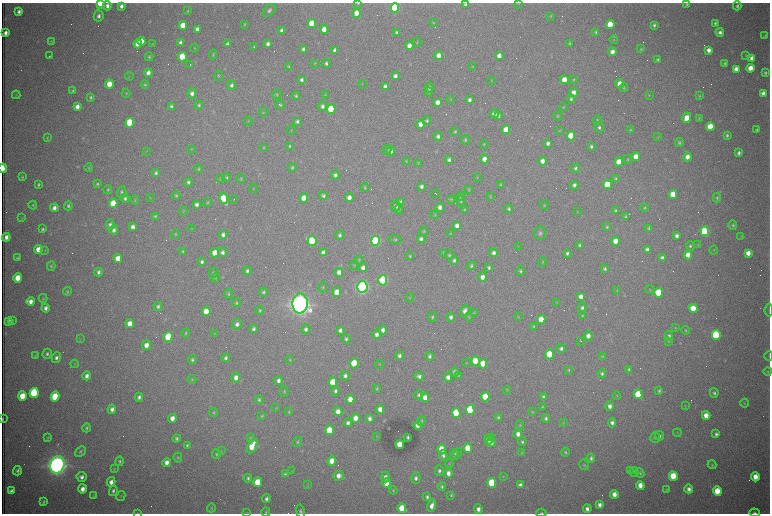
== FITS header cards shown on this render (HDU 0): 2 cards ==
NAXIS1  =                 1536 /fastest changing axis
NAXIS2  =                 1023 /next to fastest changing axis

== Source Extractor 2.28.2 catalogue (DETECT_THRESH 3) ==
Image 1536 x 1023 px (HDU 0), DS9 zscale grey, zoomed out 1/2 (1 PNG px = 2 x 2 image px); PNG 772 x 516 px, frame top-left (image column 1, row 1022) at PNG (2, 3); each listed source drawn as its Kron ellipse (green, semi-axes under 4 px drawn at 4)
Background 2890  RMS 33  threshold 99.2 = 3 sigma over >= 5 px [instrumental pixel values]
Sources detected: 620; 105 cannot appear on this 1/2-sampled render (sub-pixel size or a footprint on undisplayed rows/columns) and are neither listed nor drawn; of the other 515, the 500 brightest by FLUX_AUTO listed and drawn (15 fainter detections omitted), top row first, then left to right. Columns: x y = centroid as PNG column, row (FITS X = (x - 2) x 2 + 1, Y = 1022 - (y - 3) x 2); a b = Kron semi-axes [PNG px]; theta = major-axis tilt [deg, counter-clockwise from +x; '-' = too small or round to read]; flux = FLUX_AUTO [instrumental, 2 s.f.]
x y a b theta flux
100 3 4 3 - 2.0e+05
358 3 4 3 - 6.5e+03
518 3 4 3 - 4.3e+03
687 4 4 3 - 9.3e+03
465 5 4 4 - 1.5e+04
107 6 4 4 - 2.8e+04
121 6 4 3 - 2.5e+04
737 6 4 4 - 1.5e+04
395 8 5 4 - 1.1e+06
269 10 8 5 45 1.9e+04
19 11 4 3 - 2.2e+04
188 11 4 3 - 7.8e+03
356 13 4 4 - 8.4e+04
99 16 6 5 - 2.5e+04
551 16 3 3 - 5.3e+03
433 23 3 3 - 4.1e+03
715 23 4 3 - 1.2e+04
244 24 3 2 - 6.1e+03
312 24 4 4 - 2.8e+05
610 24 4 4 - 2.1e+05
183 25 4 4 - 1.1e+05
654 25 4 3 - 1.5e+04
197 29 4 3 - 3.4e+04
324 29 4 3 - 6.6e+04
282 30 4 4 - 3.6e+04
396 32 4 3 - 1.1e+04
596 32 4 3 - 8.8e+03
720 32 4 4 - 2.4e+04
5 33 4 3 - 3.7e+04
765 36 4 3 - 6.2e+03
614 40 4 4 - 6.5e+03
51 41 4 4 - 6.4e+03
142 41 4 4 - 1.3e+05
417 42 5 3 - 4.9e+03
181 43 4 3 - 4.0e+04
570 43 3 3 - 8.7e+03
138 44 4 4 - 7.5e+04
152 44 3 2 - 4.3e+03
227 44 4 3 - 1.9e+04
268 44 4 3 - 2.3e+04
409 46 4 4 - 5.4e+04
254 47 3 2 - 7.1e+03
195 48 4 3 - 4.9e+03
641 49 4 3 - 7.0e+03
304 50 4 3 - 5.0e+04
335 50 4 3 - 2.7e+04
709 50 4 3 - 3.7e+04
612 52 4 4 - 4.7e+04
213 55 5 3 - 8.2e+03
439 55 4 4 - 5.1e+04
49 56 2 1 - 6.4e+03
499 56 4 3 - 4.3e+04
746 56 3 3 - 5.4e+03
149 57 4 4 - 1.0e+04
182 57 4 4 - 3.0e+05
752 58 4 4 - 5.8e+04
658 60 3 3 - 1.1e+04
315 63 4 3 - 4.1e+03
326 63 4 4 - 1.6e+04
725 63 4 3 - 1.1e+04
190 65 2 1 - 2.0e+05
289 67 4 3 - 9.2e+03
473 67 4 3 - 5.9e+03
751 68 4 4 - 9.5e+04
736 69 4 4 - 5.8e+04
148 73 4 4 - 4.3e+04
765 73 4 3 - 1.3e+04
129 76 4 2 - 4.4e+03
219 76 5 4 - 9.8e+03
395 76 4 3 - 2.5e+04
301 80 4 3 - 1.7e+04
491 80 3 3 - 3.9e+03
564 80 4 4 - 1.1e+05
574 80 4 3 - 5.9e+03
109 84 4 4 - 1.1e+05
362 84 4 2 - 3.5e+03
619 84 4 4 - 6.7e+04
145 85 4 4 - 9.6e+03
231 85 5 4 - 1.8e+04
385 86 4 3 - 2.5e+04
429 88 5 4 - 2.1e+04
624 88 4 4 - 7.2e+03
73 91 4 4 - 1.1e+04
429 92 4 3 - 6.9e+03
573 92 4 4 - 5.6e+04
126 93 4 3 - 5.7e+03
192 93 5 4 - 2.9e+04
763 93 4 3 - 2.9e+04
277 94 5 4 - 9.6e+03
16 95 4 2 - 4.2e+03
325 95 4 3 - 5.0e+03
649 95 4 4 - 5.9e+03
296 96 4 3 - 9.7e+03
700 96 4 3 - 6.4e+03
91 97 3 3 - 1.2e+04
571 99 4 4 - 1.3e+04
451 100 3 2 - 3.7e+03
469 100 4 3 - 2.1e+04
437 102 4 3 - 5.0e+04
199 105 4 4 - 1.1e+04
280 105 5 4 - 8.7e+03
171 106 4 4 - 1.5e+04
322 106 5 4 - 2.2e+04
77 107 4 3 - 4.3e+04
563 107 4 3 - 6.7e+03
331 109 5 4 - 6.0e+05
263 112 4 3 - 5.7e+03
494 114 4 4 - 3.2e+04
498 116 4 3 - 3.2e+04
558 116 4 3 - 7.2e+03
687 118 5 4 - 9.4e+04
699 118 3 3 - 5.7e+03
597 120 4 3 - 7.5e+03
248 121 4 3 - 5.3e+03
427 121 4 4 - 1.2e+04
297 122 4 3 - 1.8e+04
130 123 5 4 - 6.1e+05
421 124 4 4 - 6.4e+04
710 126 4 4 - 1.6e+05
599 127 5 5 - 1.7e+04
291 130 4 2 - 3.4e+03
506 130 4 4 - 1.4e+05
630 130 4 3 - 7.8e+03
756 130 4 3 - 9.6e+03
455 131 4 3 - 8.7e+03
560 131 4 3 - 4.5e+03
727 135 3 3 - 1.3e+04
438 136 4 4 - 1.9e+04
571 136 4 4 - 2.3e+05
658 137 3 2 - 3.9e+03
47 138 4 3 - 6.8e+03
465 140 4 3 - 9.2e+03
548 143 4 3 - 2.1e+04
679 143 4 3 - 1.0e+04
484 144 4 3 - 5.3e+03
290 146 4 3 - 1.1e+04
591 147 4 3 - 1.5e+04
263 148 4 3 - 6.1e+03
191 149 4 3 - 5.1e+03
387 150 5 4 - 1.2e+04
146 151 4 3 - 4.9e+03
391 151 4 4 - 6.2e+04
739 153 3 3 - 1.6e+04
636 157 4 4 - 1.0e+05
687 157 4 4 - 5.4e+04
484 159 4 4 - 5.2e+04
628 159 4 3 - 7.9e+03
449 160 4 3 - 1.8e+04
406 161 4 3 - 6.7e+03
542 161 4 4 - 4.0e+04
619 162 4 4 - 1.4e+05
418 163 4 3 - 4.8e+03
292 167 4 4 - 1.0e+04
3 168 5 2 - 2.8e+05
89 168 4 4 - 6.7e+03
575 168 4 4 - 1.4e+04
198 169 4 4 - 8.4e+03
156 173 4 3 - 1.4e+04
335 175 4 4 - 2.3e+04
22 177 3 3 - 7.4e+03
227 177 4 4 - 9.1e+03
477 177 4 2 - 3.8e+03
220 178 4 3 - 5.6e+03
241 179 5 4 - 7.7e+03
616 179 4 3 - 1.1e+04
188 182 4 4 - 1.5e+04
38 184 3 3 - 1.1e+04
97 184 4 3 - 1.1e+04
501 185 4 3 - 7.5e+03
574 185 4 4 - 2.3e+04
607 185 4 4 - 3.0e+05
365 187 4 4 - 7.8e+03
421 187 4 3 - 2.4e+04
254 189 4 3 - 4.5e+03
108 190 4 4 - 9.0e+03
469 190 4 3 - 6.2e+03
122 192 5 4 - 1.5e+04
435 193 3 1 - 5.5e+03
673 194 4 4 - 1.8e+05
176 195 4 4 - 8.5e+03
323 196 5 4 - 1.7e+04
461 196 5 3 - 8.6e+03
491 197 4 3 - 5.7e+03
125 198 4 4 - 1.7e+04
150 198 3 3 - 4.3e+03
224 198 5 4 - 2.6e+05
304 198 4 4 - 1.3e+05
349 198 4 3 - 4.7e+04
717 198 4 4 - 1.0e+04
234 199 2 1 - 4.9e+03
452 199 4 4 - 6.8e+03
135 200 4 4 - 6.4e+03
401 201 4 4 - 1.0e+04
461 201 5 3 - 8.3e+03
207 202 4 3 - 7.4e+03
113 203 5 4 - 2.5e+05
33 205 4 3 - 8.6e+03
197 205 4 3 - 2.6e+04
544 205 4 3 - 6.5e+03
68 206 4 4 - 1.3e+04
396 206 5 4 - 2.4e+04
440 207 4 4 - 3.9e+04
54 208 4 3 - 3.8e+04
645 208 4 3 - 7.6e+03
399 209 4 3 - 1.1e+04
509 209 4 4 - 1.3e+04
465 210 4 3 - 8.0e+03
615 210 4 3 - 9.5e+03
183 211 4 3 - 4.6e+03
578 212 4 2 - 3.7e+03
435 215 4 3 - 5.1e+03
155 216 4 3 - 9.1e+03
625 217 4 3 - 9.7e+03
22 218 4 3 - 4.3e+03
110 225 5 4 - 2.1e+04
733 225 4 4 - 9.7e+03
457 226 4 3 - 4.0e+04
133 227 4 3 - 3.1e+04
607 227 4 3 - 7.7e+03
649 228 4 3 - 9.5e+03
43 229 3 3 - 1.2e+04
192 229 4 3 - 4.4e+03
114 230 5 4 - 2.5e+04
424 231 4 3 - 7.3e+03
705 231 5 4 - 1.4e+06
450 233 4 3 - 5.1e+03
540 233 6 6 - 1.9e+04
175 234 5 3 - 6.4e+03
223 235 5 4 - 2.5e+04
340 235 4 4 - 1.6e+04
677 236 4 3 - 2.5e+04
741 236 3 2 - 3.8e+03
6 237 4 3 - 4.0e+04
395 239 7 4 -11 1.1e+04
421 239 4 3 - 2.4e+04
312 241 5 4 - 8.0e+05
376 241 5 4 - 1.7e+06
616 241 4 4 - 1.0e+05
580 245 4 3 - 1.5e+04
698 245 4 3 - 5.0e+03
518 246 3 3 - 3.8e+03
690 246 4 4 - 1.1e+04
38 249 4 4 - 8.5e+04
45 250 4 3 - 4.9e+03
647 250 4 3 - 3.6e+04
714 250 4 2 - 4.3e+03
183 252 3 3 - 7.4e+03
222 252 4 4 - 2.4e+04
215 253 4 4 - 1.1e+05
323 253 4 3 - 3.2e+04
444 253 4 3 - 7.4e+03
494 253 4 4 - 3.0e+04
567 253 3 3 - 1.4e+04
748 253 4 4 - 6.1e+04
449 255 4 4 - 1.0e+04
688 255 4 4 - 9.1e+04
410 256 3 3 - 7.6e+03
17 258 4 3 - 8.4e+03
118 258 4 4 - 8.2e+04
662 258 4 3 - 2.2e+04
359 260 4 3 - 5.9e+03
454 260 5 4 - 1.6e+04
202 262 4 3 - 1.7e+04
543 262 4 3 - 5.6e+03
354 265 4 3 - 5.5e+03
51 266 5 4 - 9.5e+03
471 266 4 4 - 1.2e+04
363 268 4 4 - 3.7e+04
489 268 4 3 - 1.5e+04
605 269 4 3 - 1.2e+04
247 271 4 3 - 1.6e+04
520 271 5 4 - 1.1e+04
98 272 4 3 - 1.9e+04
339 272 4 3 - 4.6e+04
213 273 5 4 - 1.1e+04
482 277 4 4 - 4.3e+04
18 278 4 4 - 1.3e+05
215 278 4 3 - 6.4e+03
383 280 5 4 - 1.8e+06
323 287 5 3 - 6.9e+03
362 287 6 5 - 3.5e+06
650 289 4 3 - 6.1e+03
67 291 4 3 - 8.9e+03
617 291 3 3 - 4.8e+03
263 292 4 4 - 1.1e+04
337 292 5 4 - 8.0e+04
659 293 4 4 - 4.2e+05
228 294 5 4 - 9.7e+03
581 296 4 3 - 4.2e+04
410 297 4 3 - 6.0e+03
43 298 4 4 - 6.9e+03
31 301 4 3 - 4.1e+04
557 302 3 3 - 4.3e+03
236 303 4 4 - 1.0e+04
300 304 10 7 84 9.7e+06
158 306 5 4 - 1.6e+04
46 308 4 3 - 2.4e+04
582 308 4 4 - 1.7e+04
693 308 4 4 - 1.6e+05
769 310 6 3 84 8.4e+03
206 311 4 4 - 1.3e+05
260 311 4 3 - 9.9e+03
465 311 6 4 68 4.3e+04
474 313 4 3 - 4.6e+03
582 316 4 3 - 7.0e+03
432 317 5 3 - 9.9e+03
451 317 4 4 - 2.2e+04
469 317 4 3 - 5.2e+03
518 317 4 3 - 4.7e+03
541 320 4 4 - 1.3e+05
9 321 4 3 - 2.1e+04
12 321 4 3 - 6.9e+03
130 324 4 4 - 7.8e+04
237 324 5 4 - 2.5e+04
534 326 4 3 - 6.9e+03
675 328 4 3 - 5.1e+03
254 329 4 3 - 1.7e+04
306 329 5 4 - 2.0e+04
340 330 4 3 - 2.3e+04
383 330 4 4 - 3.1e+04
686 330 4 3 - 6.8e+03
186 333 4 3 - 7.6e+03
215 333 3 2 - 3.5e+03
377 335 4 4 - 2.8e+04
716 335 5 4 - 1.0e+06
588 336 4 4 - 5.0e+04
669 336 4 4 - 1.5e+04
168 337 5 4 - 5.7e+05
80 339 4 2 - 3.5e+03
346 339 4 4 - 1.4e+04
581 341 2 2 - 4.3e+03
669 341 4 4 - 5.5e+03
146 345 4 4 - 5.2e+04
561 348 4 4 - 1.7e+04
47 354 5 4 - 1.6e+04
550 354 5 4 - 3.7e+05
35 356 4 3 - 6.4e+03
399 356 4 3 - 2.2e+04
430 356 4 3 - 1.5e+04
602 356 4 3 - 6.2e+03
769 356 5 2 - 5.0e+03
56 358 5 4 - 2.3e+04
226 358 4 3 - 1.7e+04
192 360 4 3 - 1.2e+04
290 360 4 3 - 5.8e+03
475 361 4 4 - 2.8e+05
354 363 5 4 - 3.4e+05
466 363 3 3 - 4.6e+03
74 364 4 2 - 4.2e+03
380 364 4 3 - 5.2e+03
483 364 4 4 - 1.7e+05
629 369 4 3 - 1.1e+04
569 370 3 3 - 6.8e+03
768 371 4 4 - 7.4e+03
455 372 4 3 - 2.6e+04
602 373 4 4 - 1.6e+04
87 376 4 4 - 3.0e+04
345 376 4 4 - 2.2e+04
419 376 5 4 - 2.4e+04
459 376 4 3 - 5.7e+03
448 377 4 4 - 3.8e+04
236 378 5 4 - 4.0e+04
192 379 4 4 - 8.0e+03
278 381 4 3 - 2.7e+04
333 382 5 4 - 3.2e+05
377 388 4 3 - 8.6e+03
507 390 4 3 - 5.2e+03
335 391 5 4 - 1.7e+04
659 391 4 3 - 1.0e+04
284 392 5 4 - 9.5e+03
34 393 5 4 - 1.0e+06
714 393 5 4 - 1.5e+04
638 394 4 4 - 3.0e+05
419 395 4 4 - 1.4e+04
22 396 5 4 - 1.3e+05
617 396 4 3 - 5.8e+03
55 397 5 4 - 3.5e+05
139 397 4 3 - 2.0e+04
425 397 4 4 - 6.3e+04
485 397 5 4 - 1.9e+05
543 397 4 3 - 1.6e+04
350 399 4 4 - 8.0e+04
259 400 4 3 - 1.1e+04
745 403 4 3 - 5.2e+03
610 406 5 4 - 3.6e+04
685 406 3 3 - 5.2e+03
542 407 3 3 - 6.4e+03
276 408 3 3 - 5.2e+03
112 409 4 4 - 3.1e+04
380 409 4 4 - 4.8e+04
470 410 5 4 - 8.1e+05
289 412 4 3 - 7.0e+03
338 412 4 4 - 6.8e+04
532 412 4 3 - 5.9e+03
214 413 5 3 - 8.7e+03
456 413 5 4 - 4.7e+05
262 416 4 3 - 7.2e+03
706 416 4 4 - 8.6e+04
498 417 4 3 - 1.1e+04
172 418 4 4 - 5.4e+04
355 418 4 4 - 7.3e+04
370 418 4 3 - 2.5e+04
546 418 4 3 - 1.5e+04
3 419 3 1 - 7.1e+03
421 421 5 3 - 9.4e+03
348 423 4 3 - 2.2e+04
563 423 4 3 - 5.5e+03
612 423 5 4 - 2.5e+04
418 425 4 3 - 4.6e+04
520 425 4 3 - 6.7e+03
87 428 4 4 - 1.2e+04
329 430 5 4 - 2.8e+05
677 433 4 3 - 5.3e+03
518 434 4 4 - 4.0e+04
716 434 4 3 - 1.9e+04
376 436 3 2 - 3.5e+03
660 436 4 4 - 1.1e+04
48 437 4 3 - 7.7e+03
408 437 3 3 - 1.1e+04
491 437 2 1 - 1.4e+05
176 438 4 3 - 1.4e+04
250 438 4 3 - 6.1e+03
655 438 5 4 - 1.3e+04
489 439 5 4 - 4.9e+04
298 442 5 3 - 7.9e+03
522 442 4 3 - 1.1e+04
491 443 4 3 - 3.6e+04
187 445 4 3 - 1.1e+04
400 445 4 4 - 1.6e+05
252 446 8 4 62 1.4e+05
468 448 5 4 - 2.6e+05
442 449 5 4 - 2.0e+05
221 451 4 3 - 5.2e+03
80 452 6 4 41 1.3e+04
565 452 4 4 - 9.6e+03
458 453 4 4 - 7.7e+03
522 453 4 3 - 5.4e+03
216 454 5 4 - 1.1e+04
443 455 5 4 - 1.8e+04
454 455 5 4 - 2.0e+04
178 457 5 3 - 6.0e+03
591 458 4 4 - 1.6e+04
119 461 4 3 - 1.2e+04
332 461 4 4 - 8.7e+04
167 463 4 4 - 4.5e+04
449 464 4 3 - 5.4e+03
57 465 9 7 76 8.0e+06
584 465 5 4 - 1.1e+04
712 465 4 3 - 7.7e+03
114 469 4 3 - 6.6e+03
630 470 4 4 - 6.4e+03
17 471 4 4 - 1.6e+04
292 471 3 2 - 3.6e+03
439 471 5 4 - 1.8e+04
634 472 5 4 - 1.2e+04
448 473 4 3 - 3.8e+04
640 473 5 4 - 1.0e+04
285 474 4 3 - 1.1e+04
339 476 5 5 - 5.1e+04
673 476 5 4 - 2.8e+05
82 477 5 5 - 2.8e+04
385 477 5 4 - 3.1e+04
503 477 3 3 - 4.1e+03
755 477 4 4 - 9.0e+04
248 478 4 3 - 1.3e+04
416 478 6 4 89 2.3e+04
111 482 5 4 - 3.6e+04
257 482 5 4 - 2.2e+05
387 483 5 4 - 1.5e+05
492 483 5 4 - 5.7e+05
308 485 3 2 - 3.5e+03
520 485 4 3 - 2.6e+04
640 485 4 4 - 7.9e+04
442 486 4 4 - 1.2e+04
82 489 4 4 - 4.8e+04
689 489 4 3 - 2.9e+04
393 490 4 3 - 6.9e+03
666 490 4 3 - 4.7e+03
11 491 4 3 - 2.1e+04
113 491 5 4 - 1.8e+04
717 491 5 4 - 2.2e+05
614 494 4 4 - 5.7e+04
94 495 3 3 - 4.1e+03
451 495 3 2 - 7.3e+03
121 496 5 3 - 6.3e+03
427 497 4 3 - 1.6e+04
266 499 4 4 - 2.1e+04
44 502 4 3 - 1.1e+04
600 505 4 3 - 3.1e+04
432 506 6 3 72 4.7e+04
211 508 4 3 - 6.9e+03
402 508 5 4 - 2.3e+05
478 509 5 4 - 3.5e+04
587 509 4 3 - 3.1e+04
300 511 7 4 -79 1.5e+04
266 512 4 4 - 8.0e+03
137 513 4 2 - 3.5e+03
247 513 4 3 - 4.8e+03
541 513 5 3 - 9.0e+03
755 513 5 3 - 1.4e+04
At the frame edge (FLAGS 8, measured only in part): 12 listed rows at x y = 100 3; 358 3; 518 3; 269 10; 3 168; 769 310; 3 419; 300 511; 137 513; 247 513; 541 513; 755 513
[15 fainter detections neither listed nor drawn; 105 sub-pixel or undisplayed-footprint detections neither listed nor drawn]